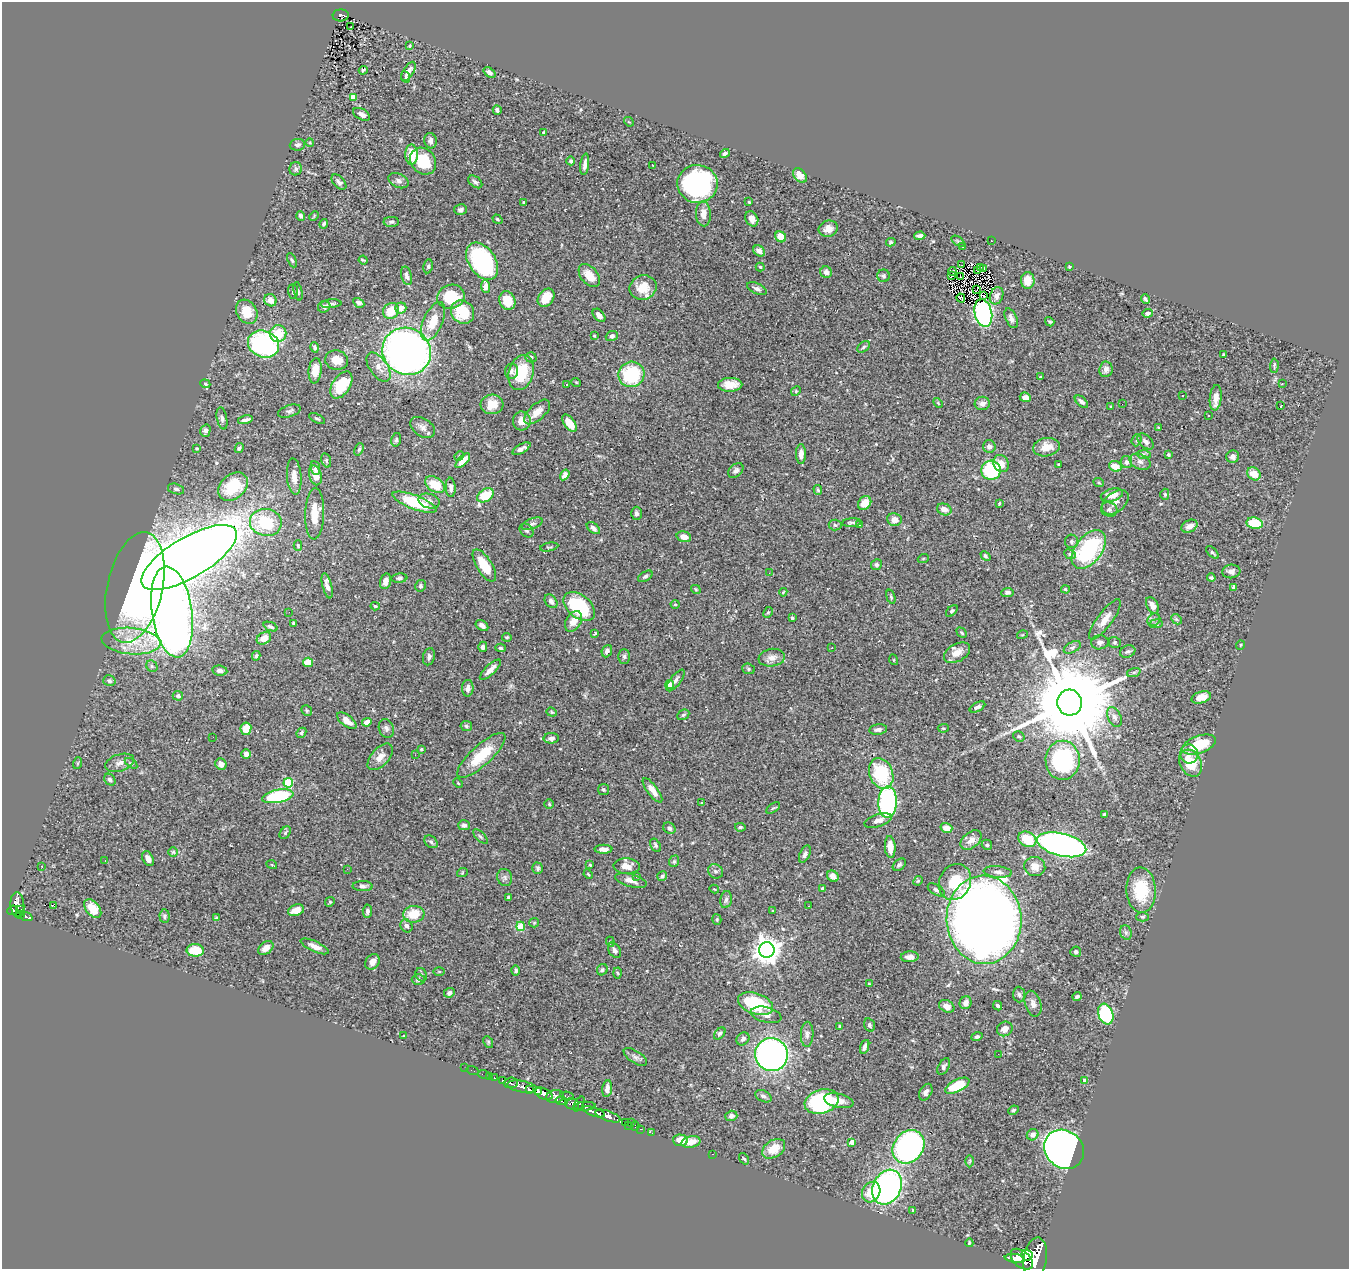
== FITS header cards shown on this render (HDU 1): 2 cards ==
NAXIS1  =                 1347
NAXIS2  =                 1267

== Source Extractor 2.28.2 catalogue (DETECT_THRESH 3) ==
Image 1347 x 1267 px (HDU 1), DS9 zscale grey, 1 PNG px = 1 image px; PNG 1351 x 1271 px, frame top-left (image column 1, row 1267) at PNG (2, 2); each listed source drawn as its Kron ellipse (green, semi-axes under 4 px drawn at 4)
Background 0.672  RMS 0.027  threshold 0.0809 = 3 sigma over >= 5 px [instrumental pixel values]
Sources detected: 474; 2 with non-positive FLUX_AUTO (blend fragments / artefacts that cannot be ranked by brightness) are neither listed nor drawn; the other 472 listed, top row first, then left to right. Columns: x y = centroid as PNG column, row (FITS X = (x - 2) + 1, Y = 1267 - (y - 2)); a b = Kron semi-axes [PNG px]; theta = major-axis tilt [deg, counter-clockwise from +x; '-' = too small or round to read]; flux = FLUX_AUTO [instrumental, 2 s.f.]
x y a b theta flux
341 15 8 6 3 130
351 27 3 2 - 4.9
409 46 3 3 - 1.7
363 70 4 2 - 2.2
408 71 11 5 59 10
489 72 6 4 -37 5.9
406 77 6 3 -68 2.5
353 97 4 4 - 21
497 110 4 3 - 4.5
362 114 9 5 -29 7.7
629 122 5 4 - 2
544 132 4 3 - 2.6
430 141 8 6 -75 7
310 143 4 3 - 1.5
297 145 8 6 5 6.4
725 154 5 4 - 4.2
412 155 10 6 -89 33
423 161 14 12 -51 64
571 161 4 4 - 3.5
585 164 11 4 83 7.9
652 165 3 2 - 6.8
296 169 6 6 - 4.5
800 176 8 6 -51 19
398 181 10 6 -26 6.5
339 182 9 5 -46 6.4
475 182 8 5 -38 5
697 184 20 19 - 290
523 202 3 3 - 1.5
749 202 3 3 - 1.6
460 210 6 5 - 4.5
703 214 12 7 -87 16
301 216 5 4 - 5.1
314 216 5 3 - 1.8
497 219 5 4 - 2.7
752 219 8 6 -64 11
391 222 8 5 1 3.9
324 224 5 4 - 3.4
828 229 10 8 16 12
920 236 5 4 - 7.5
781 237 6 5 - 32
958 241 7 4 -37 2.6
992 241 3 2 - 2.6
891 242 5 3 - 2.8
963 246 3 2 - 1.1
759 251 6 5 - 9.7
292 260 7 4 -65 2.9
363 260 5 2 - 2
482 261 20 13 -56 200
962 265 2 2 - 1.4
428 266 7 5 79 3.5
1069 266 3 3 - 1.5
760 267 4 4 - 2.1
981 267 3 2 - 1.3
984 269 4 3 - 0.7
952 271 4 3 - 0.22
978 271 3 2 - 2.1
826 272 6 5 - 7.5
407 276 9 5 -75 7
589 276 13 8 -50 27
883 276 6 6 - 3.9
951 276 3 2 - 2.4
960 277 3 2 - 1.5
1028 280 8 7 - 25
486 286 6 4 -84 19
643 288 14 12 21 33
757 289 10 5 -23 6.2
977 289 4 2 - 1
293 291 7 5 -87 4.1
298 291 9 3 -77 2.6
984 296 2 2 - 1.7
997 296 9 6 67 8.4
451 297 14 12 18 68
546 298 10 7 53 35
961 298 4 2 - 1
1145 299 5 3 - 3.7
270 300 6 6 - 14
507 301 9 8 - 37
359 303 6 4 -31 6.4
331 304 10 3 5 4.5
324 307 6 5 - 5.7
401 308 6 5 - 15
391 311 8 7 - 43
247 312 13 10 -59 35
463 312 12 11 - 73
983 313 14 8 -77 360
1148 313 5 4 - 5.3
599 315 8 5 -48 9.9
1011 318 10 5 -65 7.1
433 321 20 9 66 39
1050 322 5 4 - 2.6
278 334 8 8 - 44
594 336 3 2 - 2.2
612 336 6 5 - 6.7
263 344 16 13 -22 270
314 347 5 4 - 3.5
864 347 7 5 40 3.5
407 351 25 23 -33 950
1223 354 3 2 - 1.9
531 357 5 5 - 4.8
337 360 11 9 -12 21
1274 366 7 4 87 2.9
379 367 17 9 -56 16
1106 369 8 6 82 7.8
315 371 13 6 84 22
511 371 7 6 - 5.4
521 373 18 12 73 64
631 374 13 12 - 110
1040 377 3 3 - 1.8
576 382 5 3 - 1.7
1282 383 2 2 - 7
205 384 5 4 - 2.3
341 385 15 9 57 60
566 385 3 2 - 2.4
730 385 12 7 2 22
796 391 5 4 - 2.2
1183 395 3 2 - 2.3
1025 397 6 4 -25 11
1216 398 13 6 85 14
1081 402 8 4 -41 5.6
938 403 6 3 -47 1.9
982 403 7 6 - 11
492 404 11 10 - 24
1122 404 2 2 - 29
1281 405 3 3 - 27
1110 406 3 2 - 1.3
289 411 11 6 18 4.7
537 412 16 8 42 17
1208 415 3 2 - 3.2
222 418 11 5 -79 5.1
317 419 9 4 -28 3
245 420 7 3 14 6.6
522 421 9 9 - 17
569 423 10 5 -53 29
423 427 14 9 -34 9.8
1159 428 3 2 - 1.5
205 431 6 5 - 6.5
396 440 7 5 77 3.2
1137 440 6 5 - 3.4
1146 441 9 6 -45 6.8
989 447 6 6 - 6.1
1046 447 13 9 10 24
197 448 4 4 - 2.4
239 448 5 3 - 3.4
359 449 6 4 69 3.4
521 449 10 4 28 9.4
801 454 10 5 -90 13
1144 455 7 4 -2 3.6
1168 455 4 3 - 3.2
459 456 5 4 - 2
1233 457 6 6 - 6.8
326 460 7 4 -73 2.8
463 461 9 4 45 16
1126 462 6 5 - 8.1
1140 462 11 7 -25 8.6
1001 463 9 7 -60 16
1058 464 3 3 - 1.5
1115 466 6 5 - 25
315 468 7 5 -82 3.7
736 470 9 6 45 5.5
991 470 10 9 - 110
1254 474 7 6 - 20
315 475 10 6 -75 20
565 475 6 4 56 9.5
294 477 18 7 -86 19
1099 483 5 3 - 1.8
435 485 11 7 -33 48
233 487 16 12 40 62
451 487 10 5 -85 7.4
176 489 8 5 -15 4.4
818 490 5 4 - 3
1165 494 5 4 - 2.6
485 495 9 6 32 49
1112 495 11 6 15 18
429 501 11 7 -16 8.8
415 502 23 7 -21 98
1115 502 15 9 40 12
865 503 7 6 - 24
999 503 3 2 - 1.9
944 509 7 5 -20 11
1109 510 8 7 - 5.7
636 513 6 5 - 4.4
315 514 25 9 88 34
894 520 7 6 - 14
266 522 16 13 -9 87
852 523 9 3 5 3.7
1255 523 8 5 -10 53
532 524 11 5 22 6
835 525 6 5 - 3.3
860 525 3 3 - 2.1
1189 526 8 6 28 14
593 528 8 4 -38 5.2
526 530 8 6 -43 4.1
684 537 7 5 -16 16
1071 541 7 6 - 4.4
298 545 5 4 - 2.5
549 547 9 3 11 2.2
1089 549 22 13 52 200
1212 552 8 4 -44 3.6
1070 554 6 4 -26 3.2
985 556 5 3 - 3.9
189 557 54 20 30 4100
923 559 5 3 - 2
876 565 5 5 - 3.2
484 566 18 7 -58 45
1231 571 9 7 6 7.3
769 573 3 2 - 2.6
645 576 8 4 32 3.8
399 578 8 4 5 3.8
1211 578 4 3 - 3.5
385 581 8 5 74 9.5
327 586 13 4 -76 11
420 586 6 5 - 3.3
1234 587 4 4 - 6
135 588 56 27 78 910
696 589 5 3 - 1.8
1065 589 4 3 - 2
783 592 4 3 - 1.9
1007 592 6 4 7 4.6
891 597 7 3 -72 2.5
551 601 7 5 -53 6.5
675 604 4 4 - 2
1152 605 9 5 -61 10
375 606 5 4 - 1.9
579 606 18 11 -38 110
952 611 7 4 44 2.9
172 612 46 20 -82 2200
289 612 2 2 - 2.8
768 612 6 4 65 2.5
792 618 3 3 - 2.4
1105 619 24 7 54 19
1176 619 6 4 -44 2.5
1154 620 7 5 42 4.7
573 621 11 7 59 16
293 623 3 2 - 2.1
1156 624 7 3 9 2.4
482 626 7 5 -34 8.4
270 627 7 4 -23 4.4
962 633 6 3 -45 2
595 634 4 3 - 2.5
1022 635 5 3 - 1.7
507 637 5 3 - 2.1
264 638 8 5 33 16
131 641 29 13 -5 56
1100 642 9 7 9 5.7
1115 642 6 5 - 2.9
1240 645 5 3 - 1.7
483 647 5 4 - 5.5
1072 647 9 5 28 4.8
500 648 5 4 - 3.2
832 648 3 2 - 3.3
607 651 6 5 - 7.6
1128 652 8 6 20 5.1
957 653 14 8 30 21
256 656 5 3 - 2.7
624 656 7 6 - 4.1
429 657 9 6 75 6.4
772 658 13 8 8 12
894 660 5 3 - 1.4
308 662 5 4 - 24
152 666 6 5 - 3.9
748 669 6 5 - 3
220 670 7 5 -10 6.8
490 670 14 5 44 12
1134 672 7 4 19 3.7
675 680 13 5 53 7.3
109 681 6 5 - 4
670 684 4 4 - 27
468 688 8 5 88 7.7
178 696 5 5 - 4.9
1201 697 10 6 16 17
1070 703 13 12 - 41000
977 707 8 4 28 6.5
307 711 6 5 - 2.7
552 712 5 4 - 2.1
683 715 6 5 - 2.9
1114 717 10 6 -63 8.1
347 721 11 5 -38 18
367 722 5 4 - 13
466 726 6 5 - 3.1
386 728 9 7 -71 6.2
943 728 5 4 - 2.1
246 729 6 5 - 23
878 729 9 5 8 6.3
301 733 5 4 - 3.3
1019 736 6 5 - 3.1
213 737 2 2 - 1.4
551 738 7 5 1 6.7
1199 745 17 8 19 71
421 749 3 3 - 2.3
246 754 5 4 - 9.3
1189 754 9 9 - 13
415 755 2 2 - 2.3
481 755 31 10 42 64
380 757 16 8 47 16
1063 760 19 17 -89 230
78 763 6 3 71 1.9
120 763 15 8 18 11
131 763 7 3 -36 2.5
1191 763 14 10 -62 52
221 764 6 5 - 11
881 773 16 11 -69 110
110 780 6 5 - 5.9
288 783 5 4 - 89
458 783 5 3 - 1.5
603 789 5 5 - 3.2
652 790 15 5 -53 14
278 796 16 6 11 140
888 802 16 9 88 320
702 803 4 3 - 1.6
549 804 5 4 - 2.5
773 808 8 4 35 2.1
1104 814 3 3 - 2.9
878 820 14 6 17 11
464 825 6 5 - 5.6
740 827 5 4 - 2.7
669 828 6 5 - 4.8
946 828 6 5 - 18
285 833 7 5 52 3.2
480 837 9 4 -45 3.6
1027 839 9 7 -28 50
971 840 12 8 39 14
431 842 7 5 -38 4.2
655 845 7 4 -59 3.2
987 845 5 5 - 4.2
1062 845 25 11 -14 620
890 847 11 5 -86 19
603 849 9 4 0 12
173 852 5 5 - 2.4
805 854 9 5 64 5.6
148 859 8 5 -62 8
105 860 2 2 - 1.1
674 861 6 4 69 3
272 865 5 3 - 1.6
590 865 3 3 - 2.2
899 865 7 5 38 3.8
42 866 2 2 - 1.2
627 866 13 8 -2 16
1035 867 10 9 - 17
538 868 6 5 - 3.3
347 869 3 2 - 2.8
715 871 8 7 - 4.9
998 872 14 5 -5 9.1
462 873 5 3 - 1.6
588 874 5 3 - 1.8
636 876 3 3 - 2.7
662 876 5 4 - 4.2
833 876 6 5 - 12
505 877 8 7 - 5.7
631 880 16 6 -15 14
918 881 5 4 - 2.1
955 882 18 15 63 59
363 886 10 5 -1 5.3
714 889 5 3 - 1.3
823 889 4 4 - 3.8
936 890 9 5 -31 4.5
1141 890 22 14 -88 78
508 897 3 3 - 2.6
726 900 8 5 80 5.9
330 902 5 4 - 2.2
17 905 13 7 -85 690
53 906 3 2 - 0.52
809 906 2 2 - 1.1
93 908 11 6 -52 31
12 910 5 4 - 410
21 910 4 3 - 82
296 910 8 5 17 18
367 911 7 4 87 5.7
773 911 4 4 - 1.6
414 914 11 8 6 40
20 915 4 3 - 180
26 916 6 3 -23 240
164 916 7 5 -84 3.3
1143 917 6 4 1 2.5
217 918 3 3 - 6
717 919 5 4 - 2.4
984 920 44 37 -87 2700
534 923 5 4 - 2
406 926 7 5 -58 6.5
521 926 4 4 - 58
1126 932 7 5 -70 4.5
610 942 5 4 - 2.5
315 946 15 5 -24 12
266 948 8 6 36 12
195 950 9 6 -3 46
614 950 8 5 -59 7.1
767 950 8 7 - 2100
1076 952 5 5 - 4.6
910 957 9 5 2 10
372 962 8 6 51 13
602 970 6 5 - 3.6
516 971 5 4 - 3.5
439 972 6 4 0 1.8
618 973 5 3 - 1.9
421 975 7 5 -67 3.2
418 979 6 5 - 4.6
869 984 3 2 - 1.6
449 993 5 4 - 6.9
1019 994 8 6 -86 4.2
1077 996 4 3 - 3.7
966 1003 6 6 - 10
756 1004 18 10 -19 93
1033 1004 13 8 -74 9.6
947 1006 8 6 -28 12
998 1006 5 4 - 3.5
1106 1014 10 7 -70 140
766 1015 16 7 -14 10
870 1025 7 5 -74 3.7
840 1026 3 3 - 1.8
1005 1029 8 7 - 12
720 1033 7 4 47 3.5
807 1034 12 6 88 6.7
403 1036 3 3 - 1.3
977 1037 5 4 - 3.8
743 1039 7 6 - 7.3
488 1042 6 4 -62 2.3
865 1047 7 4 70 6.8
998 1054 2 2 - 17
771 1055 17 16 - 590
635 1057 13 6 -33 7.2
944 1067 9 5 60 4.7
465 1068 2 2 - 3.8
473 1071 6 2 -18 14
484 1075 6 2 -18 11
490 1076 2 2 - 6
494 1078 3 3 - 44
503 1081 3 3 - 160
1085 1081 4 4 - 15
511 1083 7 5 5 310
957 1086 13 6 26 69
522 1087 15 5 -10 1400
607 1089 8 5 82 9.1
529 1090 4 3 - 480
538 1091 4 3 - 820
926 1092 9 6 61 8.1
543 1094 9 5 -25 2100
567 1096 7 3 -8 160
763 1096 9 5 -26 5.3
555 1097 9 6 9 1300
562 1101 6 3 -14 490
822 1101 17 12 17 170
839 1101 15 7 -12 16
572 1104 7 5 -15 720
579 1104 8 3 60 480
585 1106 10 4 3 590
1013 1110 5 3 - 2.3
594 1112 11 3 -18 1300
608 1116 13 5 -19 1700
731 1116 6 5 - 6.1
625 1122 3 3 - 37
631 1122 2 2 - 19
629 1125 2 2 - 17
635 1126 4 2 - 26
641 1129 3 2 - 18
652 1133 3 2 - 13
1033 1135 6 5 - 10
680 1140 7 5 -1 21
691 1142 9 5 11 18
852 1142 4 4 - 16
908 1147 18 15 51 460
774 1149 12 8 34 28
1064 1149 21 18 -42 1400
713 1154 3 2 - 78
744 1159 6 4 -53 2.3
970 1161 6 4 89 2.5
887 1187 18 14 63 500
871 1192 10 8 62 37
912 1210 3 2 - 1.5
969 1243 4 3 - 1.6
1027 1255 5 5 - 1100
1015 1258 10 4 -6 1500
1035 1258 21 11 81 6000
1022 1259 13 8 -39 3500
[2 non-positive-flux detections neither listed nor drawn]